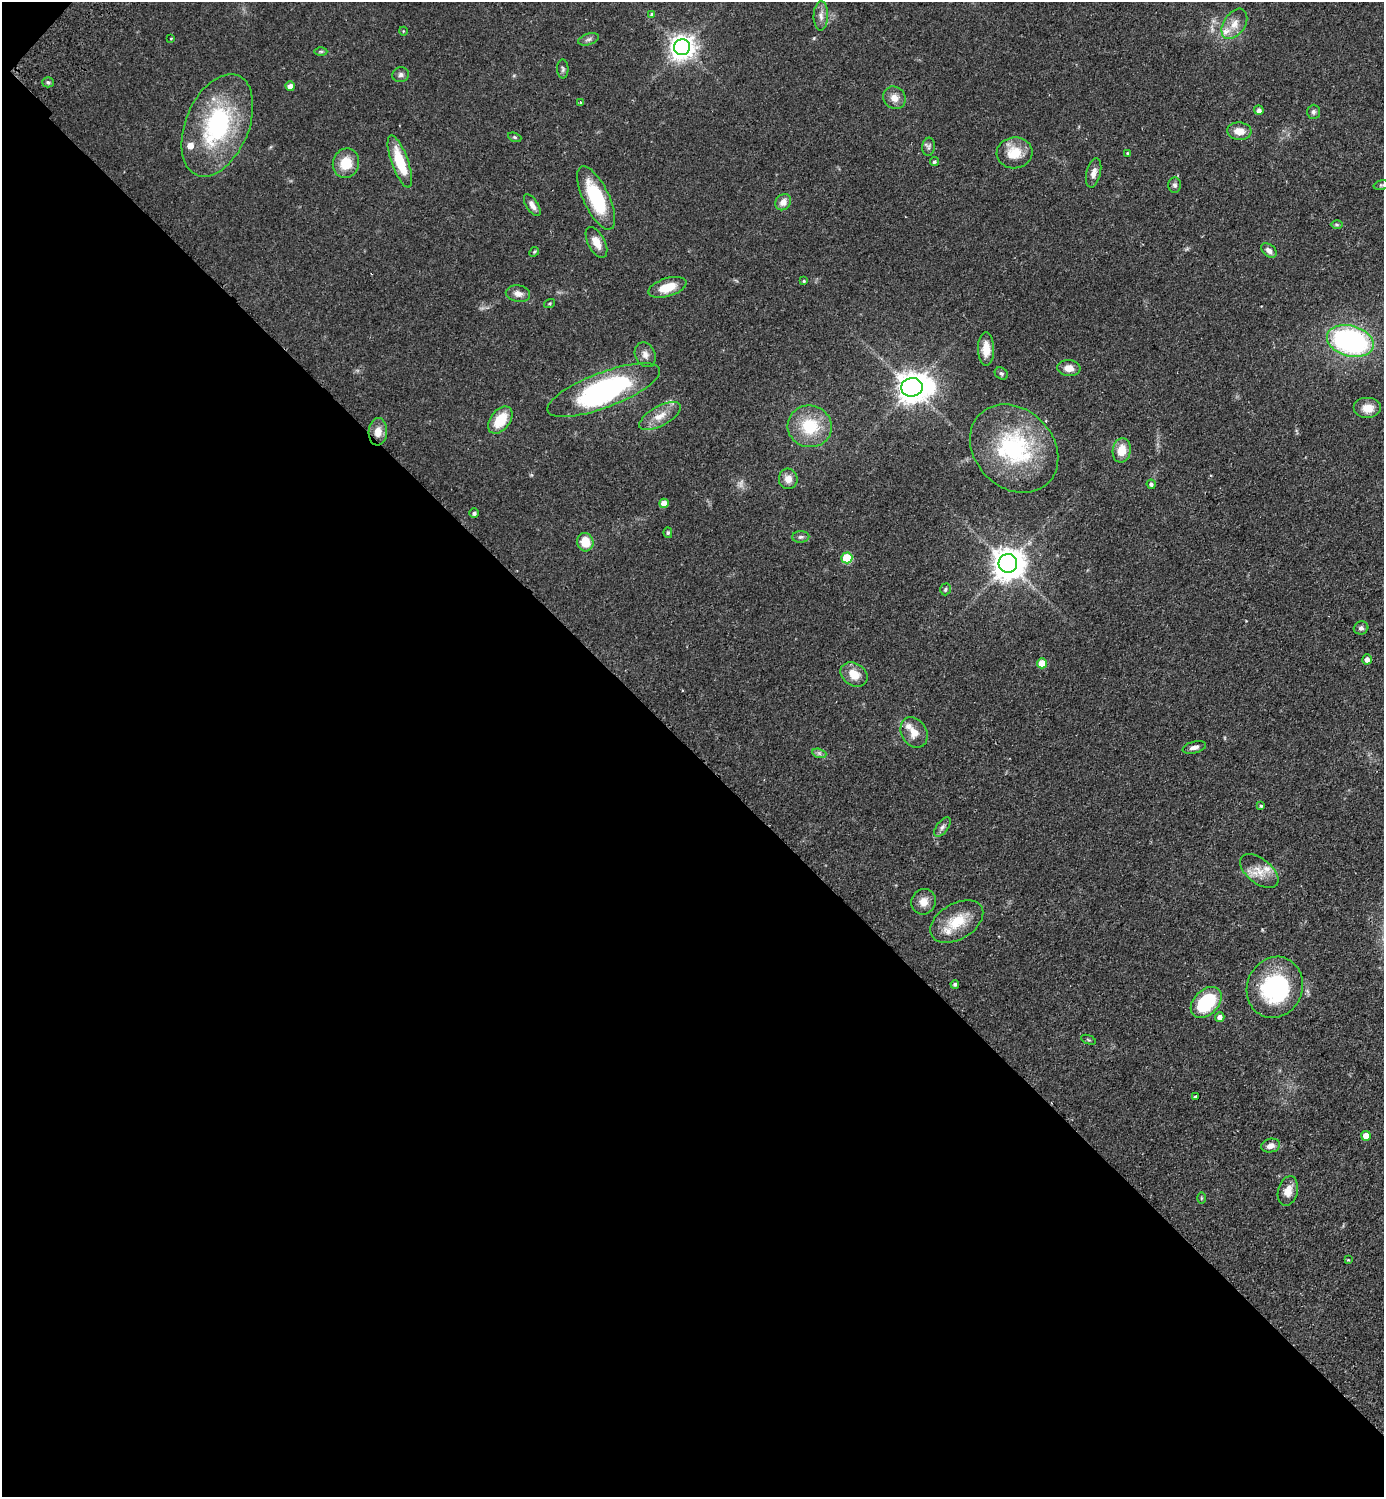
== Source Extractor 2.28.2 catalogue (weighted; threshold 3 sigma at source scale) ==
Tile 9 of 4 x 4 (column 1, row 3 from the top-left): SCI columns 203-1584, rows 1538-3032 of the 6071 x 6065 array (HDU 1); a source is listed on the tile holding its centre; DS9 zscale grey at full resolution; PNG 1386 x 1499 px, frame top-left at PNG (2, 2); each listed source drawn as its Kron ellipse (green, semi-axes under 4 px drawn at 4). Shown black and unused: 50% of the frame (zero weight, under 2 of 3 exposures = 4% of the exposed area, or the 3 px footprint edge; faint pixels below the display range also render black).
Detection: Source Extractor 2.28.2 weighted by HDU 2 'WHT'; one run over the whole footprint, this tile lists its part. Background 0.0557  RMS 0.0053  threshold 0.0239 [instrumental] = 3 sigma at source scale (4.5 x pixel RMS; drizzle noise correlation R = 1.50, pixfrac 1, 0.05/0.05 arcsec/px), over >= 5 px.
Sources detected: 93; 1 too faint to see at this stretch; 1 inside a brighter object's white glare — neither listed nor drawn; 5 inside a brighter listed object's ellipse — not listed separately; the other 86 listed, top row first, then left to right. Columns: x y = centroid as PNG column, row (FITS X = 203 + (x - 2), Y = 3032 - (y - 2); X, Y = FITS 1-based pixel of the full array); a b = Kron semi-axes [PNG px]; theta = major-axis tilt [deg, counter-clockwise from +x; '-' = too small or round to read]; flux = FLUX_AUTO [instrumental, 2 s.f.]
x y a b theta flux
652 15 4 3 - 2.7
821 16 15 7 89 3.2
1234 24 17 10 56 6.1
403 31 4 3 - 0.39
171 39 3 3 - 0.45
588 39 11 5 18 1.6
682 47 8 8 - 470
321 51 6 4 0 0.74
563 69 9 5 -89 1.2
401 75 8 7 - 1.6
48 82 6 5 - 1
290 86 4 4 - 2.8
894 98 12 10 -48 4.4
581 102 4 3 - 0.6
1259 110 5 4 - 2
1313 112 7 6 - 1.4
217 125 54 31 67 66
1239 131 12 9 -5 5.5
515 137 7 4 -20 0.75
929 147 9 6 82 1.3
1014 153 18 15 7 11
1127 153 4 3 - 0.5
400 162 27 8 -70 18
934 162 5 4 - 0.95
346 163 15 13 75 11
1094 173 15 7 77 3.6
1175 185 7 6 - 1.3
1381 185 7 4 13 0.84
596 198 34 13 -65 34
783 202 9 7 49 3.8
532 205 12 6 -57 3
1337 225 6 4 -1 0.74
596 242 16 8 -62 5.8
1269 250 9 6 -39 2.4
534 252 5 4 - 0.58
804 281 4 3 - 0.57
667 287 20 9 17 11
518 294 12 8 -11 3.5
550 303 6 3 19 0.57
1350 341 24 15 -15 110
986 349 17 8 -89 6.8
645 355 13 10 -64 3.2
1069 368 11 8 -4 4.8
1001 374 7 5 -37 1.1
912 387 11 9 6 820
604 390 60 17 21 93
1368 408 14 10 0 6.2
660 416 23 9 29 7.1
500 420 15 10 53 14
810 426 22 21 - 21
378 432 14 9 86 5.3
1014 449 48 39 -45 60
1122 450 12 9 81 7.9
788 479 10 9 - 4.3
1151 484 5 4 - 1.2
664 503 5 4 - 5
474 513 5 4 - 1.2
668 533 5 4 - 0.78
801 537 8 5 2 1.5
585 542 9 8 - 9.5
847 558 5 5 - 24
1008 563 9 9 - 900
945 589 6 5 - 0.86
1361 628 7 6 - 1.4
1367 659 5 4 - 2.5
1042 663 5 5 - 9.2
854 674 14 11 -33 7.7
914 732 16 12 -59 7
1194 747 12 5 15 2.2
819 753 7 4 -18 1.3
1261 806 4 4 - 0.73
942 827 11 6 53 1.9
1259 871 22 12 -39 8.2
924 902 13 12 - 5.1
957 921 29 18 31 15
955 984 4 4 - 1.1
1275 987 31 27 65 56
1206 1002 18 12 45 32
1220 1017 5 4 - 2.3
1088 1040 8 2 -21 0.57
1195 1097 3 3 - 3
1366 1136 5 4 - 6.5
1271 1146 9 7 12 3
1288 1191 15 10 77 5.5
1201 1198 5 3 - 0.54
1348 1260 4 3 - 0.49